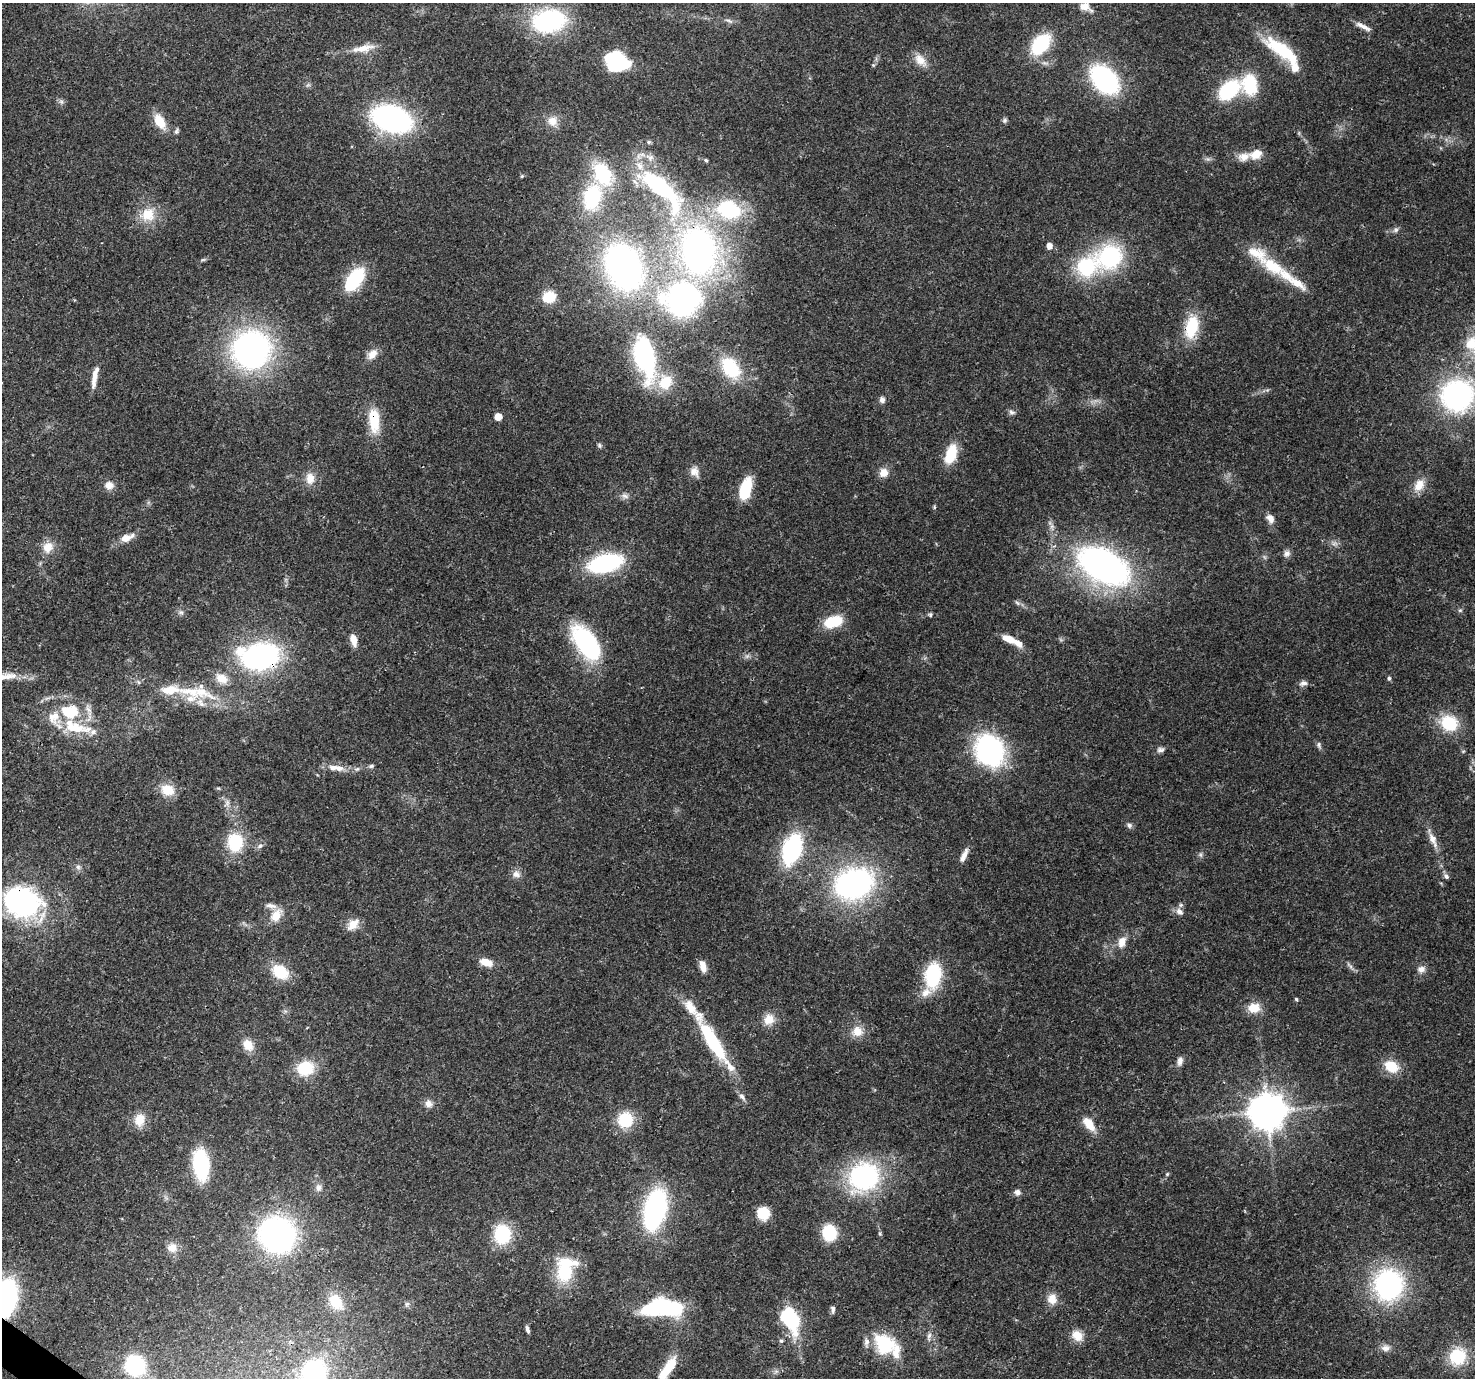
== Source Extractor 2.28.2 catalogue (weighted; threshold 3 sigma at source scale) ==
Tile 7 of 4 x 4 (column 3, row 2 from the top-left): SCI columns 3032-4504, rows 3089-4464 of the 6056 x 6107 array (HDU 1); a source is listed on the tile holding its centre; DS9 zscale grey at full resolution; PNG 1477 x 1380 px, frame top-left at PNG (2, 3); no overlay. Shown black and unused: <1% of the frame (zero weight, under 3 of 4 exposures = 8% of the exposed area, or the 3 px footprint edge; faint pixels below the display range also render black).
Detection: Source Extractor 2.28.2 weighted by HDU 2 'WHT'; one run over the whole footprint, this tile lists its part. Background 0.0865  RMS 0.0036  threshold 0.0162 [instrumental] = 3 sigma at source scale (4.5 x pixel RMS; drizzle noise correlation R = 1.50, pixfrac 1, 0.0396/0.0396 arcsec/px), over >= 5 px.
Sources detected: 192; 3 too faint to see at this stretch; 7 inside a brighter object's white glare — not listed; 26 inside a brighter listed object's ellipse — not listed separately; the other 156 listed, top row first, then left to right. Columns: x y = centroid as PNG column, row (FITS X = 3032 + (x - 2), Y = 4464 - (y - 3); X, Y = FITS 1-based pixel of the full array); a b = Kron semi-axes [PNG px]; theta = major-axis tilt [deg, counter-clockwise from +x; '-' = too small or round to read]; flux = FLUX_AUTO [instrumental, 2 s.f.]
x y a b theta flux
1085 7 16 9 -24 3.8
549 21 31 21 10 48
729 21 11 4 -25 0.92
1363 26 20 5 -27 2.4
1040 44 17 11 51 32
363 48 29 9 11 5.6
1284 52 45 13 -36 23
920 60 19 11 -49 4.5
616 62 22 17 -19 29
873 65 5 5 - 0.44
1104 79 23 16 -46 65
1250 84 21 16 -80 18
1229 90 22 14 39 27
392 119 28 17 -18 100
1005 120 7 6 - 0.83
160 121 18 10 -58 7.1
552 121 13 12 - 3.8
176 131 8 5 65 0.77
649 142 6 4 -14 0.67
1256 154 16 11 24 5
650 158 12 9 -30 2.5
706 160 4 4 - 0.56
603 174 33 22 -59 25
522 176 4 4 - 0.42
661 186 55 18 -39 48
592 197 24 16 75 31
729 209 29 21 -20 27
148 214 19 17 44 8.8
1396 230 9 5 27 1
1049 246 5 5 - 3
699 251 42 29 -83 130
1110 256 28 24 25 37
203 260 7 4 19 0.58
1272 266 42 16 -31 16
624 267 40 29 -65 120
355 279 20 10 55 30
549 297 11 10 - 10
682 302 46 37 -8 75
1192 327 27 15 76 15
1471 343 22 17 58 9.3
251 350 31 31 - 120
372 354 15 10 48 3.4
644 357 51 22 -78 49
730 368 26 17 -56 20
94 376 28 6 82 3.9
1457 396 26 25 - 81
882 400 7 6 - 1.4
1012 412 9 6 -18 1.1
498 417 5 5 - 5.2
374 420 28 11 -86 12
599 445 7 6 - 0.72
951 454 20 10 71 12
694 472 15 11 -64 2.9
884 473 11 10 - 3.5
310 478 15 11 -87 4.3
109 485 11 9 4 2.8
1419 485 16 11 54 5
745 489 21 10 72 16
625 496 11 7 -23 1.5
1270 518 11 8 -61 2.5
126 538 16 8 21 4.1
48 547 15 13 53 4.6
1287 553 10 8 62 1.6
605 563 28 14 14 49
1104 566 45 26 -28 140
1460 610 6 5 - 0.6
181 612 7 6 - 0.95
930 615 6 5 - 0.62
833 622 19 11 17 12
353 639 13 7 -78 3.8
1008 639 14 7 -21 4.9
586 643 38 18 -55 47
260 656 31 20 4 87
1389 678 6 4 -89 0.7
222 679 15 12 -26 4.8
1303 683 11 7 11 1.5
191 692 46 14 -13 14
70 712 26 19 -4 18
1449 723 19 16 -23 15
93 732 10 7 39 1.7
1319 745 9 6 -66 1
990 750 27 23 -59 67
1160 750 10 7 11 1.3
371 766 7 5 20 0.79
339 768 13 8 -12 3
357 769 8 6 21 0.94
218 788 6 4 -18 0.45
167 790 16 12 -21 6.7
227 803 9 6 90 1.4
1129 825 8 6 -29 1
1432 839 18 9 -67 3.5
235 842 19 16 -86 17
260 846 9 6 36 1.2
792 849 23 13 72 57
964 855 19 6 67 2.7
78 867 8 7 - 1.2
516 874 11 10 - 2.2
1446 876 8 5 -53 1.1
854 884 30 23 21 100
22 902 35 26 -9 83
1179 912 11 7 -42 1.9
276 915 20 13 56 5.4
353 924 18 10 41 4.1
1122 942 14 9 73 3.9
486 962 16 8 -17 4.6
703 966 14 7 -76 3.6
1350 966 13 4 -45 1.2
1421 969 10 8 13 2
280 972 20 15 -36 11
933 975 20 12 82 31
1296 999 5 4 - 0.5
1254 1008 16 13 3 5.7
769 1019 15 13 53 4.7
857 1031 14 14 - 4.8
713 1042 57 11 -59 36
248 1045 14 11 -58 4.8
1180 1061 12 7 79 1.9
1391 1066 16 13 -34 8.8
305 1068 19 16 12 13
742 1097 11 6 -49 1.4
428 1104 10 9 - 2.2
1267 1111 11 11 - 890
139 1120 17 13 79 5.8
625 1120 15 14 - 14
1089 1124 18 9 -52 5.8
201 1165 24 12 -84 37
1167 1174 6 5 - 0.54
864 1177 23 20 26 71
318 1188 9 9 - 1.8
1017 1192 8 7 - 1.6
655 1209 30 15 77 77
763 1213 10 9 - 13
829 1233 13 11 -79 18
277 1234 26 24 -39 110
502 1234 16 14 77 23
880 1234 5 5 - 0.52
172 1248 12 12 - 3.6
565 1272 22 18 71 17
1388 1285 27 25 85 66
5 1299 23 14 75 99
1052 1299 14 12 -83 4.2
336 1302 22 15 -51 8.2
407 1304 7 5 44 0.81
665 1306 19 13 -55 24
833 1309 9 5 -85 0.99
792 1320 20 11 -79 36
527 1329 9 4 -75 1.1
1077 1335 14 11 -39 4.8
929 1336 13 5 82 1.6
781 1341 6 5 - 0.64
884 1344 23 18 -39 24
1385 1348 12 9 -5 2.1
1457 1356 22 20 71 16
135 1365 19 17 -46 27
667 1369 30 9 54 11
314 1371 24 23 - 43
Overlapping masked pixels (flux is a lower limit): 7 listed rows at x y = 699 251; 1192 327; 644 357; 374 420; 260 656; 22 902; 5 1299
Isophote crosses this tile's border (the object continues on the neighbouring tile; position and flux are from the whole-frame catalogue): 5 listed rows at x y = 1471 343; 1457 396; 5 1299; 667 1369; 314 1371